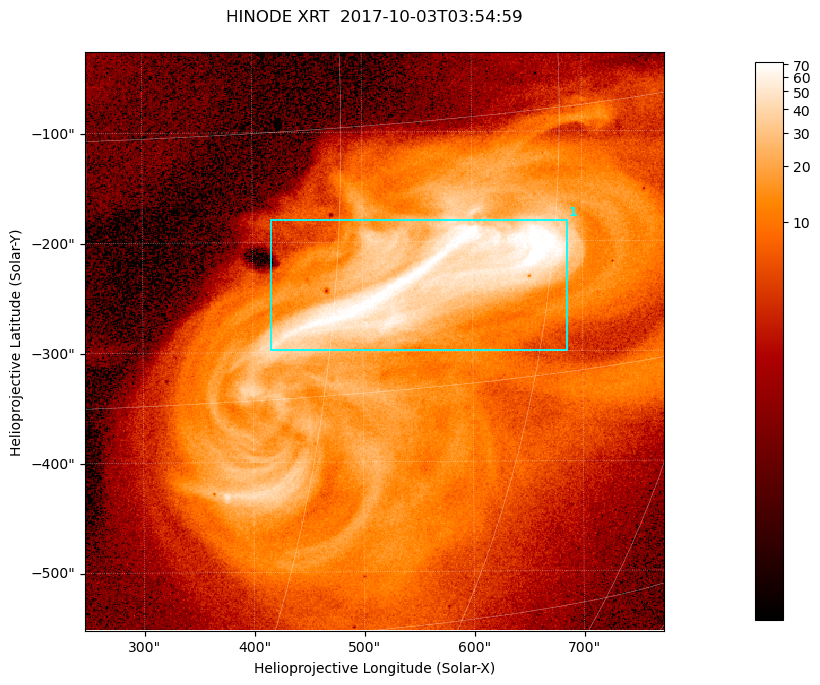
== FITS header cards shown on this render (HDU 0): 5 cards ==
TELESCOP= 'HINODE  '           /
INSTRUME= 'XRT     '           /
DATE_OBS= '2017-10-03T03:54:59.590' /
CTYPE1  = 'Solar-X '           /
CTYPE2  = 'Solar-Y '           /

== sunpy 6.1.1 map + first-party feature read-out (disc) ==
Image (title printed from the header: HINODE XRT  2017-10-03T03:54:59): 512 x 512 px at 1.03 arcsec/px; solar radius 958 arcsec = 932 px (partial field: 9.6% of the solar disc is inside the frame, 100% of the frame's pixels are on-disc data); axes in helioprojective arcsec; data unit not stated in the header (colour bar unlabelled)
Orientation: roll -0.357 deg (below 1 deg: not rotated)
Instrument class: DISC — disc imager (sunpy class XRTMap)
Bright regions (active regions / flare kernels): reference = the on-disc median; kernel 5 px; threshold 5 sigma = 39.9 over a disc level ~6.05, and >= 1.15x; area >= 262 px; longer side >= 6 px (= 6.2 arcsec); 1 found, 1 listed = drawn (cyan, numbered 1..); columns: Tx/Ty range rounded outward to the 5 arcsec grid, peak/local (2 s.f.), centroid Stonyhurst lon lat
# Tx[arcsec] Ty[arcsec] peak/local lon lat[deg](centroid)
1 415..690 -300..-180 14 +37 -9